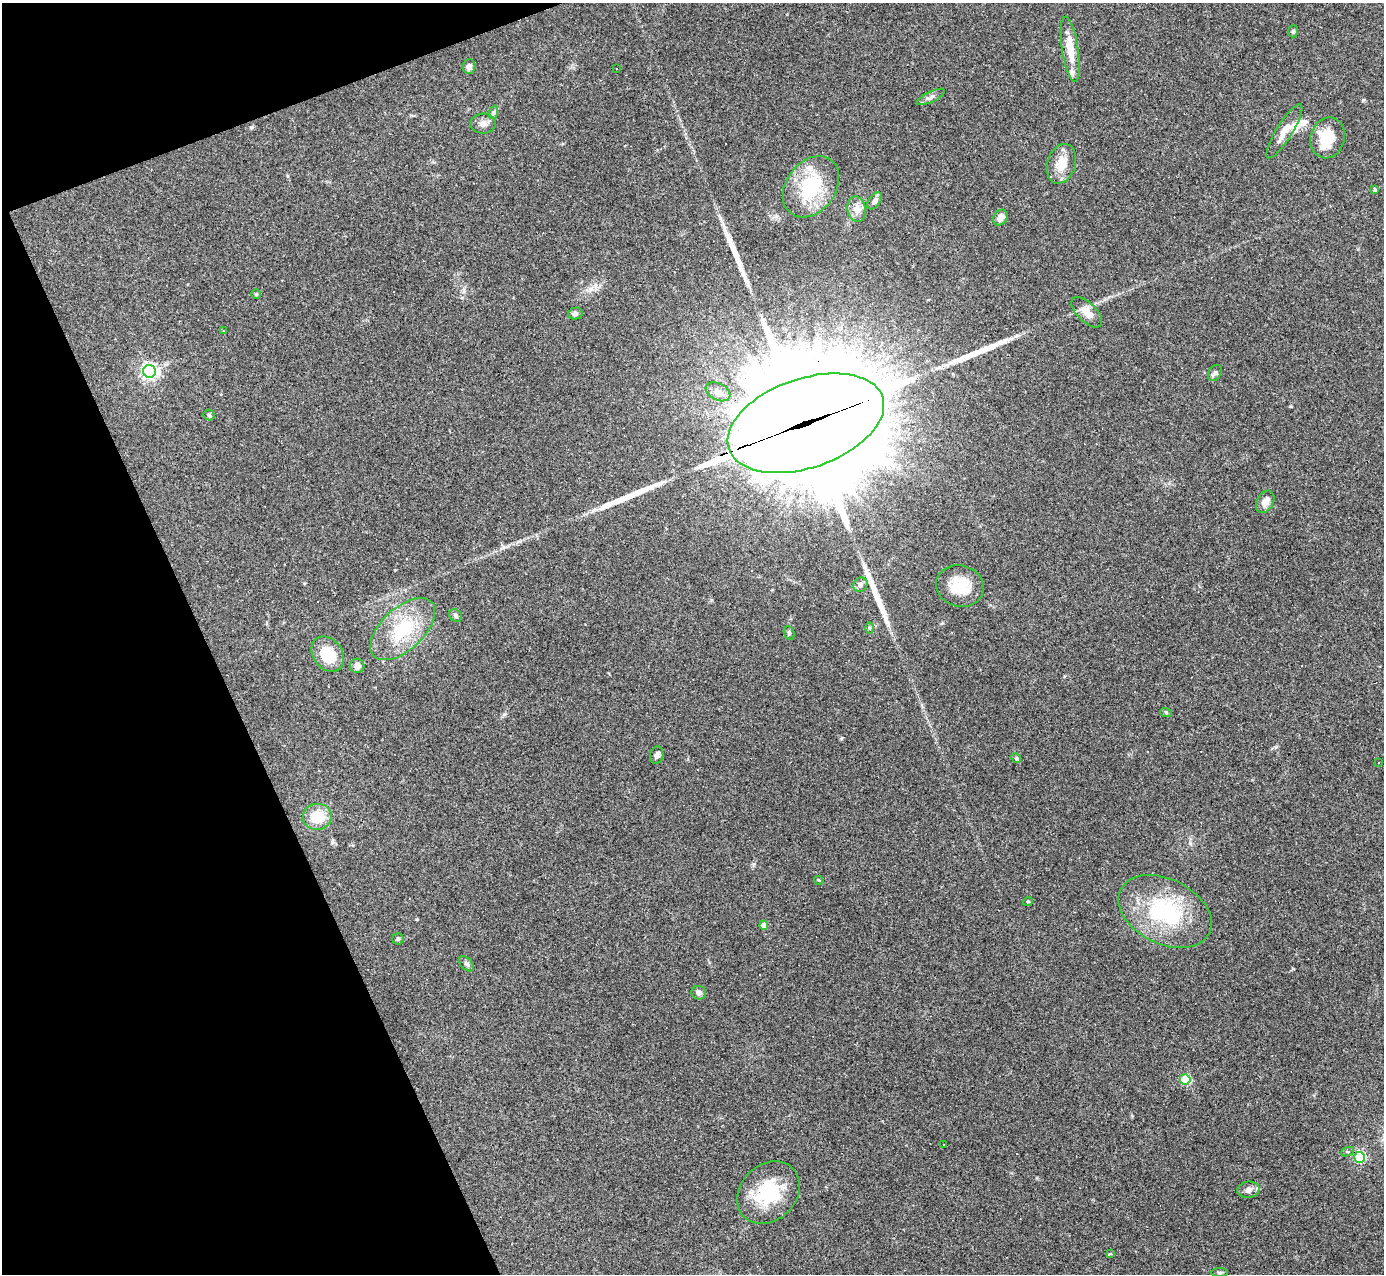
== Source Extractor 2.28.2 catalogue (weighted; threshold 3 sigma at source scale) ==
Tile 5 of 4 x 4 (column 1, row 2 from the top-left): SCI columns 1-1382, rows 2824-4095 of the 5529 x 5516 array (HDU 1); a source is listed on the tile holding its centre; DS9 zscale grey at full resolution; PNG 1386 x 1276 px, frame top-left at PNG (2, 3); each listed source drawn as its Kron ellipse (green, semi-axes under 4 px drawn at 4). Shown black and unused: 19% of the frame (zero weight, under 3 of 4 exposures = <1% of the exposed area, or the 3 px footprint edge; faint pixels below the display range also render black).
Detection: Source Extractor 2.28.2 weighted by HDU 2 'WHT'; one run over the whole footprint, this tile lists its part. Background 0.0847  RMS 0.0056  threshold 0.0253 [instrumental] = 3 sigma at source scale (4.5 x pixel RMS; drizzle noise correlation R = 1.50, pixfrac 1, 0.05/0.05 arcsec/px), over >= 5 px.
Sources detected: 72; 1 inside a brighter object's white glare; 10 cosmic-ray / hot-pixel residue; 4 long thin detections or spike segments (spike, bleed or trail) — neither listed nor drawn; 4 inside a brighter listed object's ellipse — not listed separately; the other 53 listed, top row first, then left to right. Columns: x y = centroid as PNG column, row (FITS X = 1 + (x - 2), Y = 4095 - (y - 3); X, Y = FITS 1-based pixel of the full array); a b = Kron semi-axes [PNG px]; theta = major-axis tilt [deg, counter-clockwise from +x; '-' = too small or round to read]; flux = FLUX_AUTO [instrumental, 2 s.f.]
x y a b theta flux
1293 31 6 5 - 0.95
1070 49 33 8 -81 11
469 66 7 6 - 2.4
616 69 3 2 - 0.87
931 97 15 5 26 2.3
494 112 7 4 71 1.2
483 124 13 10 2 3.3
1284 131 31 8 58 6.8
1327 138 20 17 74 17
1061 164 20 14 72 9.9
811 187 33 24 53 32
1375 189 3 3 - 5.9
875 201 10 5 52 2.1
856 209 13 9 -82 4
1000 217 8 6 55 3.6
256 294 5 5 - 0.69
1087 312 19 9 -44 5.6
575 314 7 6 - 1.7
223 330 3 2 - 0.35
149 371 6 6 - 170
1215 373 8 6 58 1.4
718 392 13 8 -27 3.4
209 415 5 5 - 0.9
806 423 81 44 19 23000
1265 502 12 8 61 3.9
860 585 8 6 48 1.7
960 586 24 20 -15 16
456 616 7 5 -46 1.4
869 628 6 4 -89 0.66
403 629 40 21 43 31
789 633 7 5 -70 0.97
328 654 19 14 -52 17
357 666 7 7 - 3.1
1166 713 6 4 -21 0.73
657 755 9 6 79 2
1016 758 5 4 - 0.66
1379 762 3 2 - 0.73
317 817 14 13 - 14
818 880 4 3 - 0.66
1028 901 5 3 - 0.48
1165 911 49 32 -27 56
764 925 4 4 - 4.6
398 939 5 5 - 0.88
466 964 9 5 -45 1.4
699 993 7 7 - 1.8
1185 1079 5 5 - 28
943 1144 3 3 - 1.5
1347 1152 6 4 19 1.2
1360 1157 5 5 - 40
1248 1190 11 8 8 2.8
768 1193 34 28 44 30
1110 1254 3 3 - 0.9
1220 1272 8 4 -1 0.98
Overlapping masked pixels (flux is a lower limit): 1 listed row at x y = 806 423
Unlisted compact peaks at least as high as the median listed source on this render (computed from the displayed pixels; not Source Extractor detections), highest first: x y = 1363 100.